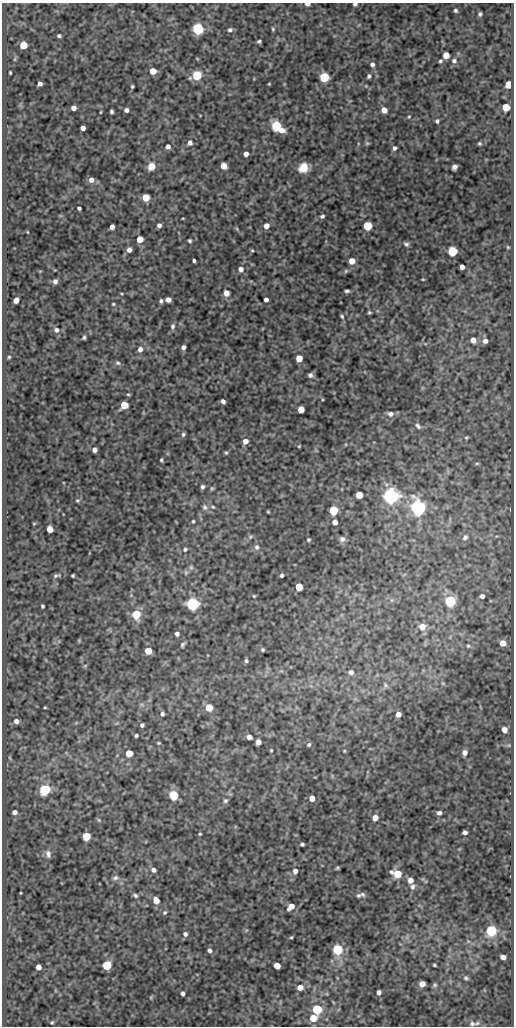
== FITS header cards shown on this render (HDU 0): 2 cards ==
NAXIS1  =                  512
NAXIS2  =                 1024

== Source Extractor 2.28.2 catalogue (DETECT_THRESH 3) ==
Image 512 x 1024 px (HDU 0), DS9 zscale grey, 1 PNG px = 1 image px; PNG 516 x 1028 px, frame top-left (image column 1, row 1024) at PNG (2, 3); no overlay
Background 82.3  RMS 0.51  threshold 1.53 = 3 sigma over >= 5 px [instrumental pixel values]
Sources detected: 217; all 217 listed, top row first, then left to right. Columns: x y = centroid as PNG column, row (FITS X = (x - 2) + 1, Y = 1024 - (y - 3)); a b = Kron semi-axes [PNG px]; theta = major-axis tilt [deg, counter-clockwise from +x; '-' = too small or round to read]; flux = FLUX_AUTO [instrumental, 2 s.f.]
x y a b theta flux
307 4 4 3 - 180
355 4 4 3 - 74
456 10 4 3 - 58
480 14 4 3 - 58
198 29 5 5 - 4400
273 29 4 4 - 39
230 30 6 5 - 78
59 36 4 3 - 64
259 41 4 3 - 62
23 45 5 5 - 910
446 55 5 5 - 440
15 59 6 4 71 45
440 61 4 3 - 54
454 61 7 6 - 100
372 64 5 5 - 110
153 71 5 5 - 510
10 73 3 2 - 39
197 75 5 5 - 2400
369 76 4 4 - 72
324 77 5 5 - 2500
40 84 4 4 - 130
269 84 3 2 - 28
508 84 5 5 - 910
366 86 5 3 - 27
132 87 4 3 - 47
506 107 5 5 - 940
74 108 4 4 - 180
126 110 4 4 - 110
384 110 5 5 - 320
100 112 4 2 - 26
112 112 4 4 - 68
409 117 5 4 - 36
437 121 5 5 - 67
276 126 6 5 - 2400
83 128 4 4 - 180
281 130 7 5 0 260
190 143 6 5 - 140
367 143 6 5 - 46
479 143 4 4 - 49
168 146 5 5 - 140
394 148 5 5 - 85
246 154 4 4 - 150
151 166 5 5 - 770
224 166 5 5 - 450
454 167 5 5 - 120
303 168 9 8 - 440
91 180 6 5 - 200
146 198 5 5 - 720
79 208 4 3 - 69
322 216 5 4 - 69
159 225 4 4 - 100
266 226 5 4 - 270
367 226 5 5 - 1700
112 227 5 4 - 160
237 229 6 4 -71 42
27 232 3 2 - 23
140 239 5 5 - 520
190 241 3 3 - 57
406 244 7 5 -15 86
508 247 5 4 - 36
129 250 4 4 - 150
252 250 4 4 - 37
452 251 5 5 - 2800
194 261 3 3 - 57
352 261 5 5 - 420
462 267 4 4 - 150
241 269 6 5 - 150
346 271 5 5 - 46
423 279 4 3 - 31
55 281 5 4 - 110
347 291 4 3 - 69
226 293 5 5 - 260
266 299 4 4 - 130
16 300 5 4 - 300
168 300 5 4 - 170
161 301 5 4 - 70
113 304 4 3 - 39
369 312 4 3 - 47
342 316 5 4 - 49
173 326 6 5 - 79
57 330 7 6 - 120
84 337 4 3 - 60
473 340 5 5 - 250
485 341 6 6 - 140
183 347 4 4 - 100
140 349 6 6 - 150
9 357 3 3 - 43
299 358 5 5 - 590
118 363 7 6 - 77
310 375 5 4 - 97
128 394 4 4 - 39
322 399 4 3 - 27
223 401 5 4 - 110
124 405 5 5 - 960
301 410 5 5 - 570
390 414 8 7 - 130
418 426 8 5 -50 89
183 434 5 5 - 73
466 437 4 4 - 42
245 441 5 5 - 210
299 446 3 2 - 30
94 450 4 4 - 150
226 453 4 4 - 43
161 460 4 3 - 51
477 463 6 3 0 38
202 487 4 3 - 72
212 488 5 4 - 42
359 495 5 5 - 730
390 496 6 6 - 15000
77 500 5 5 - 50
205 507 8 7 - 110
213 507 6 4 -16 50
418 508 7 6 - 13000
333 510 5 5 - 1800
268 512 3 3 - 29
193 521 4 3 - 46
335 522 4 4 - 170
34 523 5 3 - 29
50 529 5 5 - 490
250 537 6 5 - 60
465 537 8 6 43 100
342 539 8 7 - 130
308 540 3 3 - 46
257 547 8 7 - 120
185 549 6 5 - 64
191 567 7 5 -69 74
186 572 7 5 -71 61
282 575 4 3 - 65
56 576 8 4 9 69
73 576 3 3 - 45
299 587 5 5 - 960
254 596 4 3 - 35
482 596 4 4 - 99
450 601 5 5 - 4100
193 604 6 6 - 7500
42 606 4 3 - 45
136 614 6 5 - 1600
422 627 7 7 - 310
177 634 4 4 - 100
79 640 5 4 - 33
503 643 5 5 - 360
183 645 5 4 - 67
468 646 5 4 - 47
263 650 4 4 - 51
148 651 5 5 - 520
246 661 5 4 - 64
85 666 5 4 - 38
351 672 5 5 - 150
443 683 5 5 - 45
386 685 7 5 -62 63
45 707 3 2 - 33
209 707 5 5 - 770
162 714 4 4 - 76
398 714 5 4 - 240
16 721 6 5 - 140
142 725 4 4 - 81
504 730 5 4 - 210
136 735 3 3 - 55
249 737 5 4 - 190
258 742 5 4 - 240
159 743 4 3 - 36
309 744 5 5 - 66
271 750 3 3 - 34
344 751 3 3 - 30
129 753 5 5 - 530
465 753 6 5 - 160
10 758 6 4 -70 43
45 790 6 5 - 4100
174 795 5 5 - 2000
312 798 5 4 - 270
225 801 6 6 - 75
14 812 5 5 - 160
439 813 5 4 - 110
375 818 5 5 - 280
99 820 5 5 - 45
465 832 4 4 - 100
200 834 3 3 - 36
86 836 5 5 - 1300
302 844 4 3 - 59
48 854 10 7 -79 140
337 868 5 4 - 44
153 870 5 5 - 110
295 871 6 5 - 140
397 874 7 5 -19 910
115 878 7 6 - 90
410 880 5 5 - 210
413 887 8 6 87 110
20 893 2 2 - 24
363 894 7 5 -49 74
135 895 7 4 -32 68
359 895 7 5 21 62
156 900 6 5 - 300
291 907 7 4 45 320
165 912 6 5 - 55
491 931 6 6 - 3200
185 934 6 5 - 95
291 937 4 3 - 37
468 941 6 4 -18 46
210 950 5 5 - 100
337 950 5 5 - 3000
503 957 5 4 - 180
107 965 5 5 - 2300
434 965 3 3 - 48
277 966 5 5 - 490
38 967 5 4 - 260
466 978 6 5 - 68
422 984 5 5 - 260
435 985 6 5 - 60
300 987 5 5 - 260
379 992 4 4 - 130
183 993 4 4 - 95
151 997 6 4 65 39
317 1009 5 5 - 2300
313 1018 5 5 - 740
52 1022 4 3 - 38
477 1023 8 5 19 67
472 1024 6 6 - 73
At the frame edge (FLAGS 8, measured only in part): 2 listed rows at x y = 307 4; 355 4